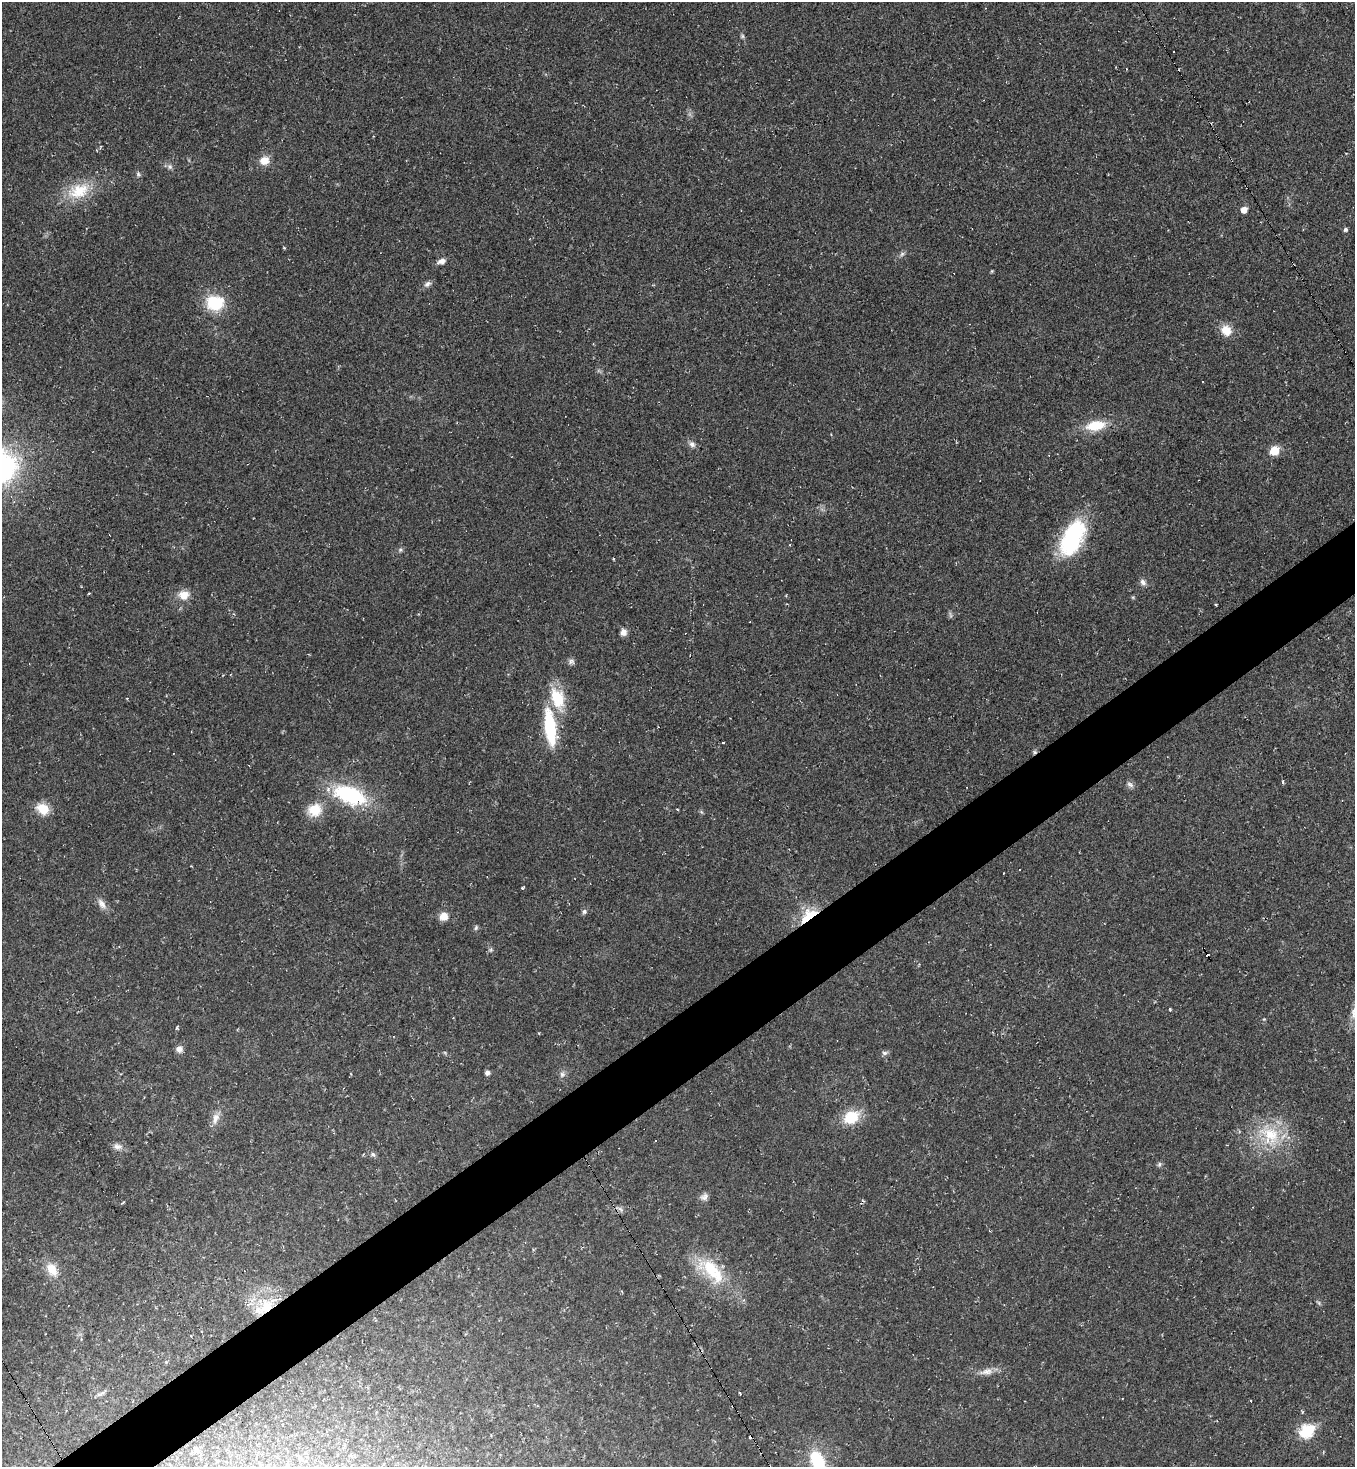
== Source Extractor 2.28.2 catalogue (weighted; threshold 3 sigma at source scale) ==
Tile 7 of 4 x 4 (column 3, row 2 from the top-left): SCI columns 2861-4213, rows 2937-4401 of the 5861 x 5867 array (HDU 1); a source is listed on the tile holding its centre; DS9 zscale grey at full resolution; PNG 1357 x 1469 px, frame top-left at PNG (2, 2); no overlay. Shown black and unused: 5% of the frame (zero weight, under 2 of 3 exposures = <1% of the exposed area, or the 3 px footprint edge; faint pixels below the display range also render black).
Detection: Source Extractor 2.28.2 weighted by HDU 2 'WHT'; one run over the whole footprint, this tile lists its part. Background 0.0314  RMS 0.0062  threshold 0.0279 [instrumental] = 3 sigma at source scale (4.5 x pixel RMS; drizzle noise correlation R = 1.50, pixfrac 1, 0.05/0.05 arcsec/px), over >= 5 px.
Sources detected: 87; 1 too faint to see at this stretch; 18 cosmic-ray / hot-pixel residue — not listed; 1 inside a brighter listed object's ellipse — not listed separately; the other 67 listed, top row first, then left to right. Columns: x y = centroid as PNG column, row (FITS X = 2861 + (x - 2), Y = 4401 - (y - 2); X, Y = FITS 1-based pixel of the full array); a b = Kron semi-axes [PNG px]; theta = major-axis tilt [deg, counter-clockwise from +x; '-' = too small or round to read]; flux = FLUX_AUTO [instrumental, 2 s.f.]
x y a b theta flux
742 36 6 5 - 1
264 160 11 10 - 7
170 167 9 7 -58 2.1
138 174 7 5 -89 1.3
79 191 34 19 21 24
1244 210 5 5 - 6.4
1345 229 5 5 - 1.5
902 254 7 6 - 1.5
442 261 10 7 19 3.3
992 271 4 4 - 0.64
427 284 10 7 35 2.4
215 303 17 14 -4 29
1226 330 14 12 -45 8.9
1095 426 22 11 9 17
692 444 9 7 -41 2.7
1274 451 6 5 - 23
2 469 33 25 48 110
1072 538 42 21 63 61
400 550 6 5 - 1.1
613 559 3 2 - 0.9
1143 582 9 7 -48 2.4
184 595 15 12 3 7.4
1133 597 5 4 - 0.74
1216 604 3 2 - 0.99
623 632 8 7 - 3.5
571 661 10 6 15 2
557 698 29 16 -71 23
550 727 35 10 -82 44
1283 781 4 3 - 1.1
1130 785 10 6 -33 2.2
350 795 32 16 -20 61
43 809 16 12 -30 10
315 810 18 16 27 12
522 888 3 3 - 1
102 904 16 9 -56 4.4
584 911 6 6 - 1.5
808 915 26 13 39 19
444 916 8 7 - 7.8
476 928 7 5 69 1.1
491 950 7 6 - 1.2
1170 1009 4 3 - 0.59
1264 1019 4 4 - 0.52
179 1049 8 7 - 3.4
885 1053 8 6 9 1.7
487 1073 5 5 - 2.1
562 1074 8 8 - 2.2
851 1117 17 12 29 20
215 1118 17 9 73 5.4
1271 1134 39 24 -46 34
655 1141 3 2 - 0.85
118 1146 14 8 -10 3.2
373 1154 8 6 -29 1.7
1159 1164 7 5 69 1.2
704 1197 11 9 34 2.8
122 1203 5 2 - 0.96
620 1209 13 5 -32 2
52 1269 17 12 -61 10
711 1270 49 21 -43 34
1318 1303 7 4 -46 0.95
264 1307 30 16 38 23
986 1372 22 8 10 5.7
100 1394 15 4 28 2.1
740 1394 3 2 - 0.71
1250 1400 3 3 - 1.4
1307 1431 7 6 - 71
197 1450 9 5 -59 1.5
817 1460 21 14 -63 28
Overlapping masked pixels (flux is a lower limit): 2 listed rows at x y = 808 915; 264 1307
Isophote crosses this tile's border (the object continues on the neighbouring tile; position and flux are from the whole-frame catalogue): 2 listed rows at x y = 2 469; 817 1460